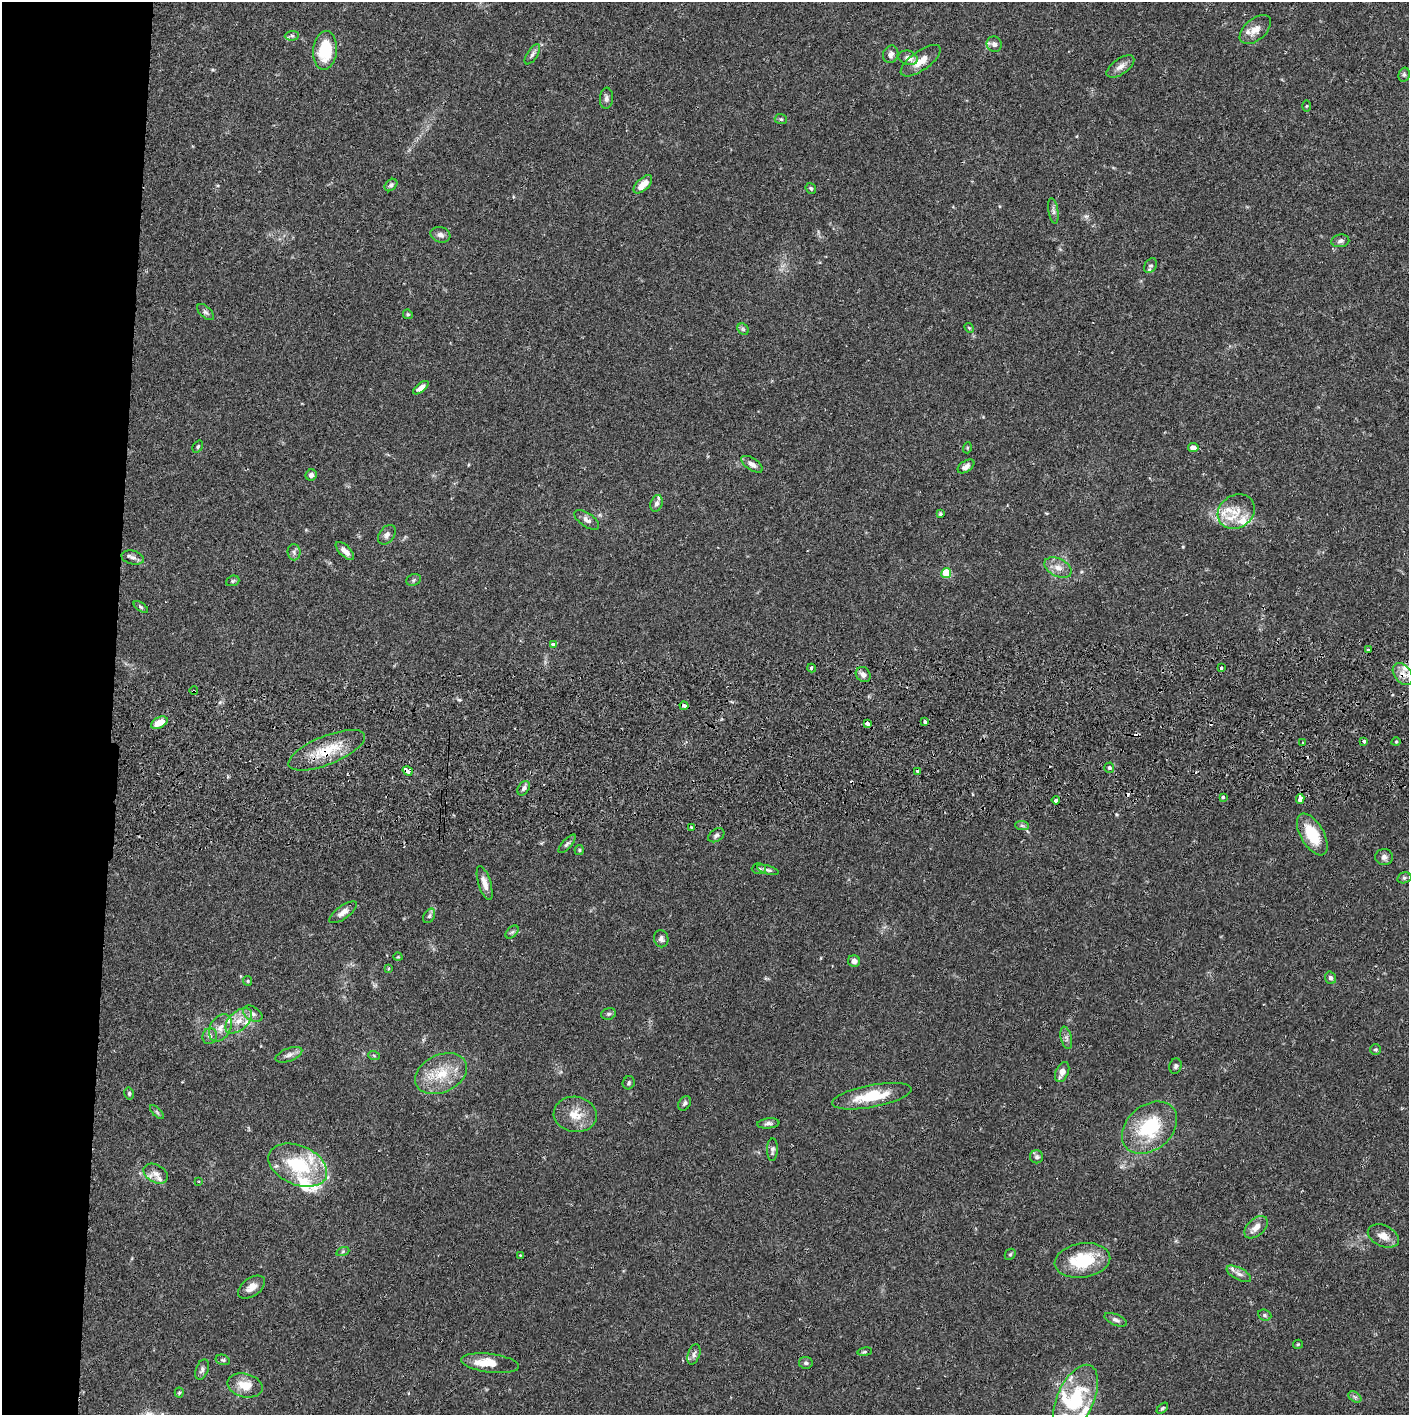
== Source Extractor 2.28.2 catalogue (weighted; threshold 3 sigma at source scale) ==
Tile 4 of 3 x 3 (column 1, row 2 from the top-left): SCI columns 5-1411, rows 1471-2883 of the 4233 x 4354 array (HDU 1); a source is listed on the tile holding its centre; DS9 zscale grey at full resolution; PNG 1411 x 1417 px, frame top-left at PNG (2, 2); each listed source drawn as its Kron ellipse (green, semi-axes under 4 px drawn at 4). Shown black and unused: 8% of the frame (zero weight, under 2 of 3 exposures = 3% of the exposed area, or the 3 px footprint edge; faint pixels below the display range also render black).
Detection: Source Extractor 2.28.2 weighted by HDU 2 'WHT'; one run over the whole footprint, this tile lists its part. Background 0.0674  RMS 0.0048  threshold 0.0217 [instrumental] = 3 sigma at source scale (4.5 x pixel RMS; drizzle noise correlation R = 1.50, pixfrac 1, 0.05/0.05 arcsec/px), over >= 5 px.
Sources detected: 154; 5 cosmic-ray / hot-pixel residue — neither listed nor drawn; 16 inside a brighter listed object's ellipse — not listed separately; the other 133 listed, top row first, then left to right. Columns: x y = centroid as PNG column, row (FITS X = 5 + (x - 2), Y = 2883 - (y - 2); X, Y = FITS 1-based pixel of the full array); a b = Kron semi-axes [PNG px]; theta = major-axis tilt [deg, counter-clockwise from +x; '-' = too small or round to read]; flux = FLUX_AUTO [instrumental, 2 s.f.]
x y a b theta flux
1255 30 18 10 40 5.2
292 36 7 5 5 0.99
994 44 8 7 - 2.2
325 50 19 12 85 20
532 54 11 5 57 1.6
891 54 9 7 69 2.1
908 58 10 7 -16 3
921 61 23 9 35 6.8
1120 66 16 7 35 3.1
1404 75 7 5 76 0.94
606 98 10 6 87 1.6
1306 106 6 4 89 0.48
781 119 6 5 - 0.82
643 184 11 6 44 5.8
391 185 7 5 44 1
811 188 6 5 - 0.89
1053 211 13 5 -81 1.4
440 235 10 7 -17 2.1
1340 241 9 6 10 1.4
1150 266 8 5 59 1
206 312 10 5 -44 1.2
408 314 5 4 - 0.62
969 328 5 4 - 0.53
743 329 6 5 - 0.87
421 388 9 4 38 2.7
198 447 6 4 53 0.76
967 448 5 3 - 0.47
1193 448 5 4 - 3.3
752 464 12 6 -34 2.5
966 466 9 5 34 2.4
311 475 6 5 - 1.6
656 503 8 6 71 1.6
1236 512 19 16 32 9.6
940 514 4 4 - 0.67
587 520 14 7 -35 2.4
387 535 11 7 52 2
345 551 12 5 -44 3.1
294 552 8 6 -85 1.4
133 558 11 6 -14 1.8
1058 568 14 9 -26 4.1
946 573 5 5 - 20
414 580 7 5 23 1
233 581 7 5 22 0.76
141 607 8 4 -36 0.78
553 644 4 3 - 2.3
1368 650 3 3 - 2.5
812 668 4 3 - 0.88
1221 668 4 3 - 1.5
1403 674 12 8 -53 4.2
863 675 8 7 - 2.4
194 691 4 2 - 0.42
684 706 4 3 - 2.6
925 721 4 3 - 6.7
159 723 9 5 26 5.6
867 723 4 3 - 6.8
1364 741 3 3 - 2
1302 742 3 3 - 1.7
1396 742 5 3 - 0.47
327 750 41 14 22 16
1109 768 5 5 - 1
408 771 5 3 - 5.9
918 772 4 4 - 2.4
524 788 8 5 58 1.4
1223 797 4 3 - 0.97
1300 799 5 4 - 4.9
1056 800 4 3 - 4.7
1022 825 7 4 -2 0.96
692 827 3 3 - 1.5
1312 834 23 11 -60 15
716 835 9 6 34 1.2
567 844 12 4 47 1.2
579 850 5 4 - 0.63
1384 857 9 8 - 1.9
759 869 7 5 1 1.1
768 870 11 4 -16 1.1
1404 878 7 5 15 0.89
485 883 17 6 -73 3.8
343 912 16 6 36 2.9
429 916 8 5 61 1.1
512 932 8 4 44 0.95
661 939 8 7 - 1.7
398 957 4 3 - 0.39
854 961 6 5 - 2.5
388 969 4 3 - 0.71
1331 978 6 5 - 1.3
248 981 5 4 - 0.58
253 1014 10 7 -33 2
608 1014 7 5 15 0.96
239 1021 16 9 42 5.5
220 1028 15 10 60 4.6
210 1036 8 7 - 1.8
1066 1038 11 5 -76 1.6
1375 1050 5 5 - 0.87
289 1055 14 6 21 2.3
374 1056 6 3 -21 0.58
1175 1066 8 6 75 1.2
1062 1072 10 6 66 3.6
441 1074 27 18 25 15
629 1083 6 6 - 0.89
129 1093 6 4 -78 0.73
872 1096 40 11 11 17
685 1103 8 5 57 1.2
157 1112 9 3 -45 0.77
575 1114 21 17 -8 8.5
768 1123 11 5 5 1.4
1150 1128 31 22 40 30
772 1150 11 5 89 1.4
1037 1157 6 6 - 1.2
298 1165 31 19 -23 28
156 1174 13 9 -29 3.1
199 1181 3 2 - 0.41
1256 1227 14 8 42 3.6
1383 1236 16 10 -24 4.5
343 1251 6 4 19 0.72
1010 1254 6 5 - 0.66
520 1255 3 3 - 0.32
1082 1260 28 17 9 23
1239 1274 13 6 -28 2.2
252 1287 15 9 35 4.4
1265 1315 7 5 -23 0.99
1116 1320 12 5 -23 1.6
1298 1344 5 4 - 0.56
865 1352 7 3 9 0.75
694 1354 10 6 72 1.8
223 1360 7 5 -15 0.83
490 1363 29 9 -7 8
806 1363 7 6 - 1.3
202 1369 11 6 68 1.4
245 1385 18 11 -14 8.2
179 1393 5 4 - 0.55
1355 1397 7 4 -33 1
1076 1399 36 18 65 32
1162 1408 7 4 44 0.69
Overlapping masked pixels (flux is a lower limit): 7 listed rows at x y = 1403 674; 194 691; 867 723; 327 750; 408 771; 918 772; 1056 800
Isophote crosses this tile's border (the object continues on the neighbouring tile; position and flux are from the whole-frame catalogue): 1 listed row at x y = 1403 674